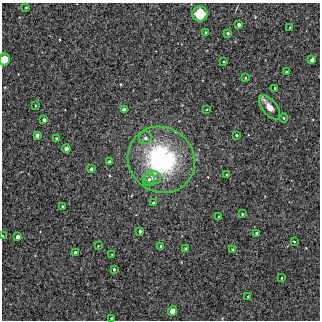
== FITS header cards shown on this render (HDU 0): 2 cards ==
NAXIS1  =                  318 /Length X axis
NAXIS2  =                  318 /Length Y axis

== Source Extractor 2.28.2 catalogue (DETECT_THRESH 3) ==
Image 318 x 318 px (HDU 0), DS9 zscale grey, 1 PNG px = 1 image px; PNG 322 x 322 px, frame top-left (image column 1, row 318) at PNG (2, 3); each listed source drawn as its Kron ellipse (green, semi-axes under 4 px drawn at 4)
Background 2570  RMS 210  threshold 622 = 3 sigma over >= 5 px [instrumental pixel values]
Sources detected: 49; all 49 listed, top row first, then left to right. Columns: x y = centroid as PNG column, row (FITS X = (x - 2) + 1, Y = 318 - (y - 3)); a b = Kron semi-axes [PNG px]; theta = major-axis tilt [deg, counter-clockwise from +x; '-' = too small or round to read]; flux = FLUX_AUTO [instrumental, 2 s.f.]
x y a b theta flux
26 7 3 2 - 1.3e+04
200 14 7 7 - 6.4e+05
239 25 3 3 - 3.4e+04
290 27 2 2 - 1.1e+04
206 32 3 2 - 1.3e+04
228 33 4 3 - 2.5e+04
4 59 6 5 - 3.1e+05
312 60 4 4 - 6.7e+04
224 62 3 2 - 1.1e+04
286 72 3 3 - 1.6e+04
245 78 3 2 - 1.0e+04
275 88 3 3 - 1.6e+04
35 106 4 2 - 1.3e+04
270 107 14 7 -52 1.2e+05
207 109 3 2 - 8.5e+03
124 110 4 4 - 6.3e+04
283 118 5 3 - 1.2e+04
44 120 4 3 - 4.5e+04
37 135 4 3 - 4.6e+04
236 135 3 3 - 1.7e+04
145 138 6 6 - 4.9e+04
57 139 3 3 - 2.1e+04
66 149 4 4 - 6.9e+04
161 160 34 32 -42 2.1e+06
109 162 3 3 - 1.9e+04
91 169 3 3 - 2.4e+04
227 175 4 3 - 1.6e+04
153 178 8 6 -11 6.9e+04
149 179 7 6 - 4.8e+04
153 203 2 2 - 1.2e+04
62 206 3 2 - 1.5e+04
242 214 3 2 - 1.2e+04
219 217 2 2 - 9.3e+03
140 231 3 3 - 2.7e+04
256 233 3 3 - 2.0e+04
3 236 3 2 - 2.1e+04
18 237 4 4 - 5.0e+04
294 242 3 2 - 1.1e+04
98 246 2 2 - 7.8e+03
161 246 3 3 - 1.7e+04
186 249 4 4 - 2.2e+04
233 250 3 3 - 2.2e+04
75 253 4 3 - 4.8e+04
112 255 3 2 - 9.3e+03
114 269 3 3 - 2.1e+04
282 278 2 2 - 1.1e+04
248 296 2 2 - 9.3e+03
172 311 5 4 - 1.2e+05
111 319 3 2 - 1.6e+04
At the frame edge (FLAGS 8, measured only in part): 3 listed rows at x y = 4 59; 3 236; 111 319